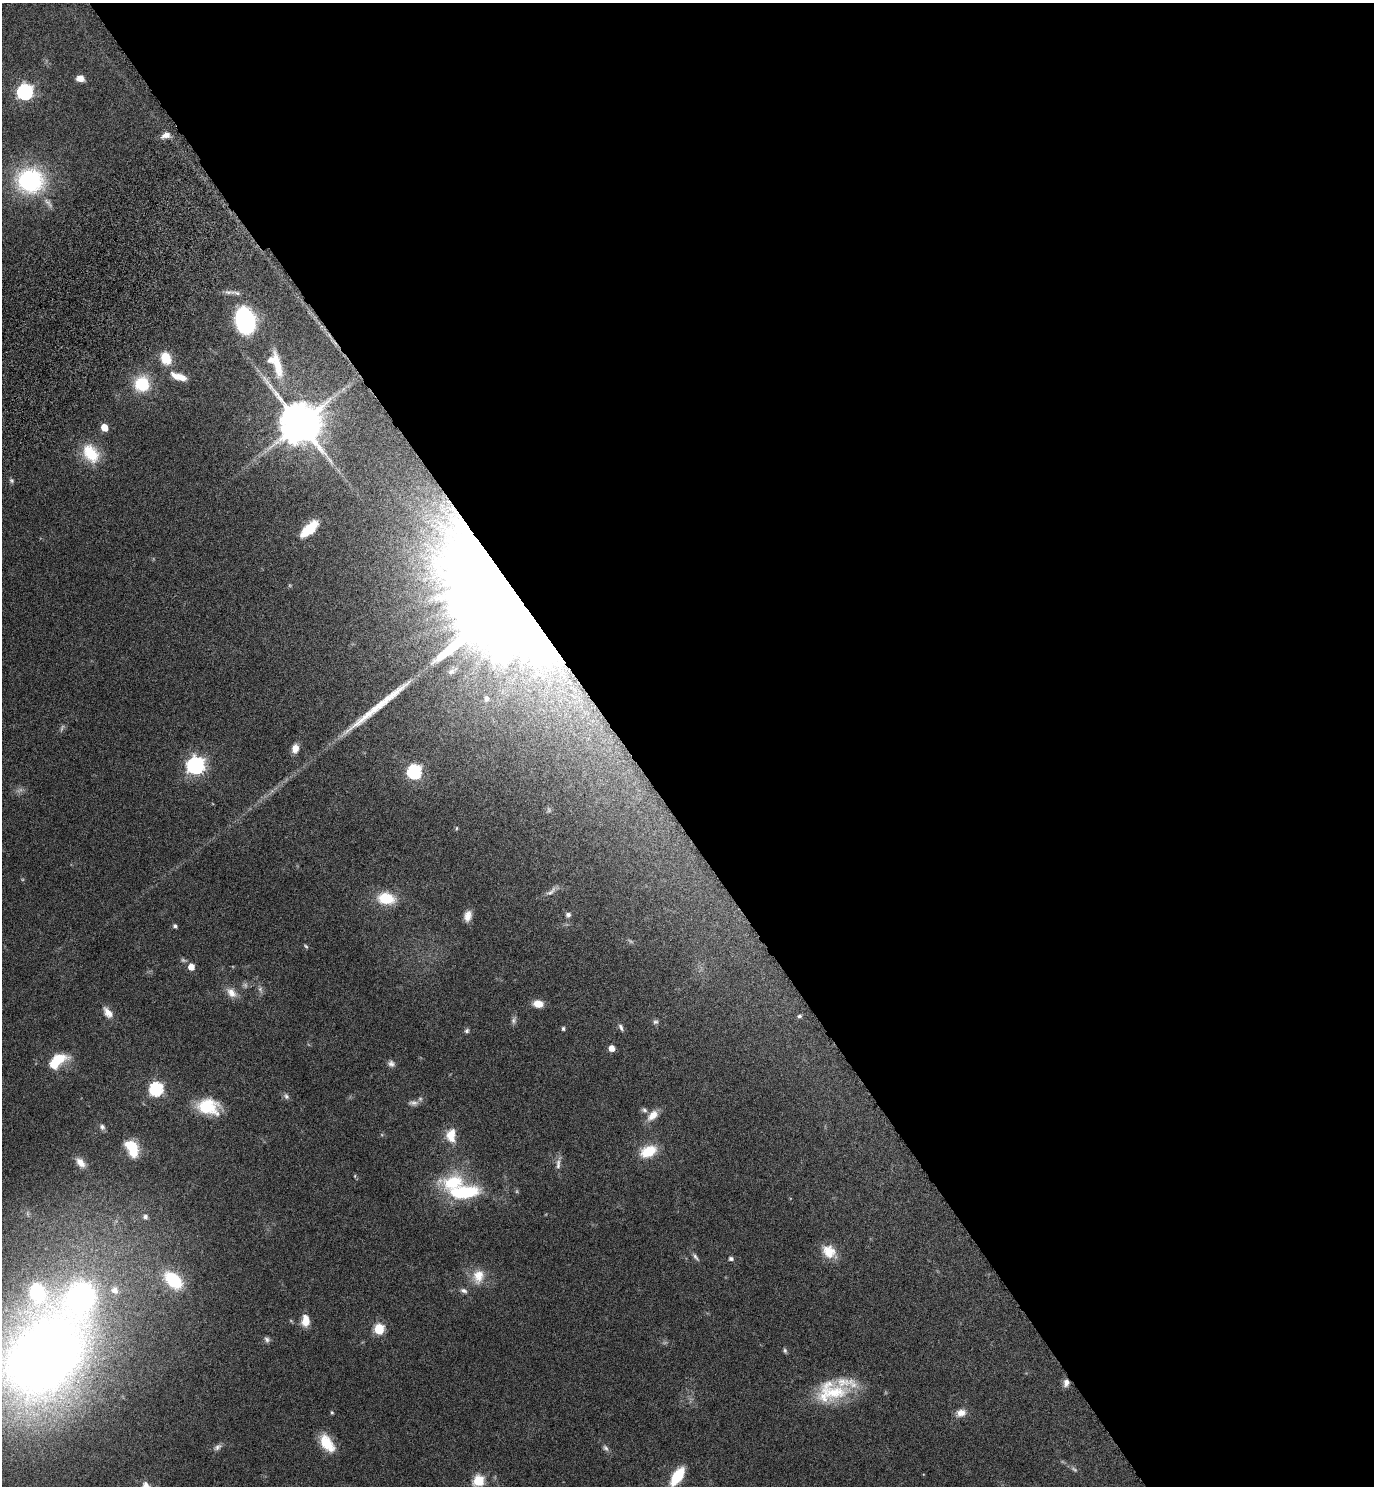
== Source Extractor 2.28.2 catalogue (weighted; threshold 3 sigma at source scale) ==
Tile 8 of 4 x 4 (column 4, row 2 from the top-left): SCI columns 4311-5682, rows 3019-4502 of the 6015 x 6033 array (HDU 1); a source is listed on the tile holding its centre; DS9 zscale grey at full resolution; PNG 1376 x 1488 px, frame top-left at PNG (2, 3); no overlay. Shown black and unused: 55% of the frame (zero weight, under 6 of 11 exposures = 3% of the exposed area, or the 3 px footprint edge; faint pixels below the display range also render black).
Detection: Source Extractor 2.28.2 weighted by HDU 2 'WHT'; one run over the whole footprint, this tile lists its part. Background 0.0415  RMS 0.0035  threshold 0.0142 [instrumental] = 3 sigma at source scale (4.09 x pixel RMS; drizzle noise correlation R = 1.36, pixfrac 0.8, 0.05/0.05 arcsec/px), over >= 5 px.
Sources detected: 98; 12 too faint to see at this stretch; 1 inside a brighter object's white glare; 2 long thin detections or spike segments (spike, bleed or trail) — not listed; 5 inside a brighter listed object's ellipse — not listed separately; the other 78 listed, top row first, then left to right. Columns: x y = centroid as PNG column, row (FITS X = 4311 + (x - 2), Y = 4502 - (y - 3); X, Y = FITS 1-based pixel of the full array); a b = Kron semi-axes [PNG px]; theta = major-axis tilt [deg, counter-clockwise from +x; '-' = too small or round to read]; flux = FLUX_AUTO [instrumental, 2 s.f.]
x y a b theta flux
80 78 8 6 -10 2.5
25 92 7 7 - 92
166 135 11 7 21 2.4
30 180 24 22 -5 44
48 203 19 7 -52 2
228 292 19 6 0 1.7
245 320 20 15 -78 48
166 358 13 10 -64 8
277 364 42 11 -78 8.5
142 384 18 17 - 13
300 423 12 11 - 1500
104 427 5 5 - 6.4
91 453 26 18 -55 11
11 480 7 5 -46 0.64
309 529 19 8 43 11
500 604 84 61 -53 1300
452 671 15 8 33 1.6
486 699 8 5 81 0.84
295 748 10 7 79 2.8
196 765 7 7 - 140
414 771 7 7 - 58
456 828 7 3 82 0.36
551 891 19 7 39 1.8
386 898 18 12 -8 11
568 915 7 7 - 0.99
468 916 12 8 75 2.6
175 926 4 4 - 0.84
306 946 7 4 -44 0.45
191 967 5 5 - 4.3
260 989 11 6 -77 1.2
231 993 15 10 -43 3.2
538 1004 11 7 -6 3.7
108 1012 16 9 -51 3
799 1016 6 5 - 0.63
514 1020 12 6 77 1
655 1022 7 7 - 0.84
563 1028 4 4 - 0.69
621 1028 11 5 -64 1
467 1031 7 6 - 0.7
612 1048 5 5 - 3.5
59 1058 21 12 5 8
391 1064 9 8 - 1.3
156 1089 7 6 - 53
286 1096 9 7 -49 1
208 1107 25 16 -10 13
644 1110 8 6 -30 0.85
652 1115 16 9 45 3.7
102 1127 8 7 - 1.1
451 1135 18 12 -90 5.5
132 1148 19 12 -64 8.9
648 1151 15 10 22 11
80 1163 15 8 -49 2.7
558 1163 20 6 81 1.7
355 1176 6 4 89 0.36
465 1192 31 13 4 23
145 1217 9 8 - 1.5
829 1252 20 14 -42 6.2
695 1257 13 5 -54 1.1
731 1259 6 5 - 0.86
478 1276 21 16 75 5.9
173 1280 18 11 -43 19
115 1290 9 9 - 2.5
464 1291 10 6 -24 1.1
306 1321 12 8 88 4.4
379 1329 6 6 - 22
267 1339 9 7 -58 0.96
785 1351 8 5 -73 0.61
44 1355 82 61 53 480
1066 1383 10 7 80 1.7
831 1392 42 27 11 19
332 1413 5 4 - 0.43
961 1413 13 9 20 2.8
327 1443 22 12 -56 8.3
217 1447 13 7 29 1.2
605 1448 9 7 -41 0.99
677 1476 16 8 57 15
479 1481 6 6 - 23
146 1486 10 9 - 2.1
Overlapping masked pixels (flux is a lower limit): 2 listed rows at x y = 500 604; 1066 1383
Isophote crosses this tile's border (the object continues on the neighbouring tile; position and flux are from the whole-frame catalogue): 3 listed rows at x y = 44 1355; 677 1476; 146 1486